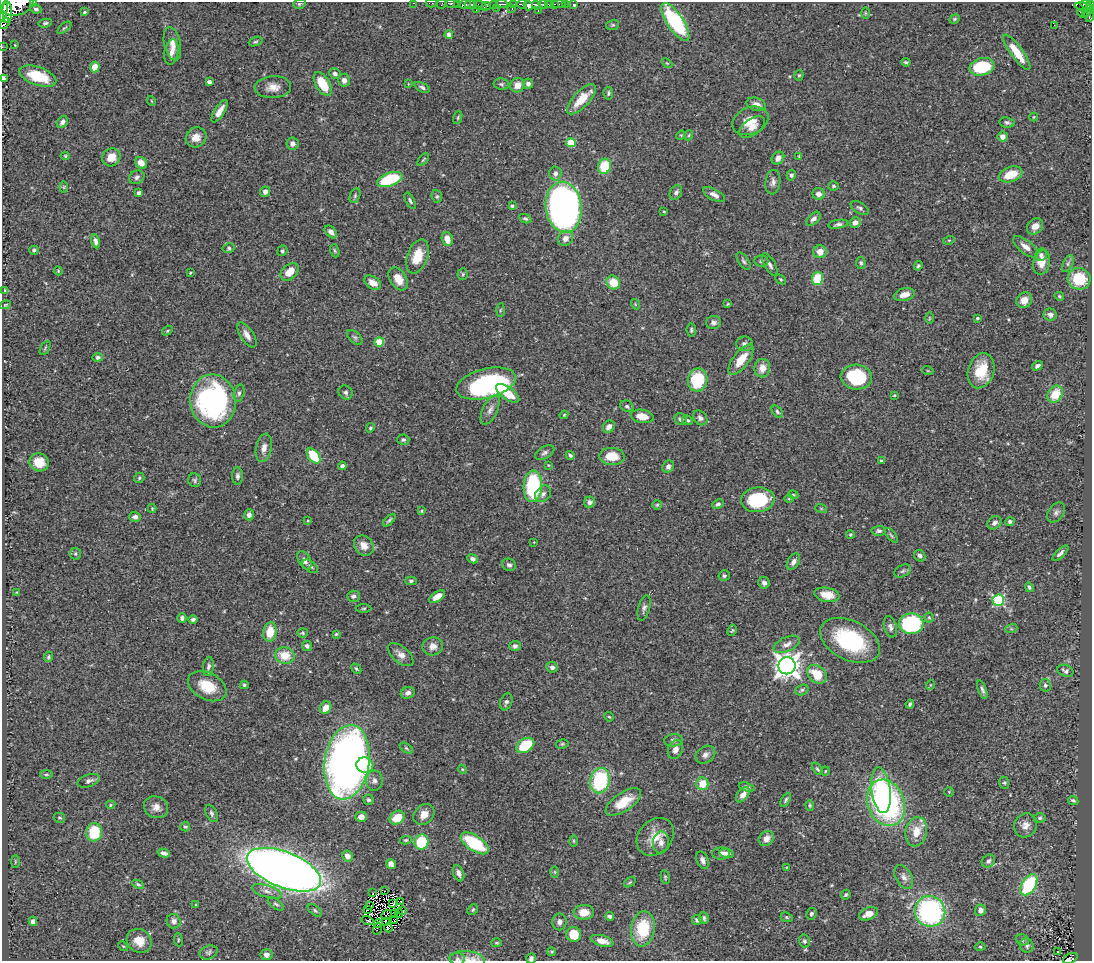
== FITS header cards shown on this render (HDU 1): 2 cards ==
NAXIS1  =                 1090
NAXIS2  =                  959

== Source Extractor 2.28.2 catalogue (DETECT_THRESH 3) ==
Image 1090 x 959 px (HDU 1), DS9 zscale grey, 1 PNG px = 1 image px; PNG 1094 x 963 px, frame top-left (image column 1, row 959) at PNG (2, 2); each listed source drawn as its Kron ellipse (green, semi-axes under 4 px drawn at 4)
Background 0.447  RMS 0.022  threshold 0.0667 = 3 sigma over >= 5 px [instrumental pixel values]
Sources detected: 407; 6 with non-positive FLUX_AUTO (blend fragments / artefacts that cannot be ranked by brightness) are neither listed nor drawn; the other 401 listed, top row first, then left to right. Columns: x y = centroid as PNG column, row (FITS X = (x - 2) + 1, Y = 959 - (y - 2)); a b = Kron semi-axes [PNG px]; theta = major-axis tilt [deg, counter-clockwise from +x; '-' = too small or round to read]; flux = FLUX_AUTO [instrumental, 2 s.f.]
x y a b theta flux
33 2 3 2 - 9.4
414 3 3 2 - 9.1
431 3 5 2 - 11
299 4 6 4 16 2.6
442 4 5 2 - 9.5
452 4 6 3 -9 60
457 4 4 3 - 74
502 4 6 2 0 70
513 4 4 2 - 16
522 4 5 3 - 210
543 4 5 3 - 170
549 4 3 3 - 110
554 4 3 2 - 13
559 4 6 2 0 13
573 4 3 3 - 14
1085 4 5 3 - 71
18 5 16 10 17 1300
465 5 6 3 2 160
471 5 6 4 -3 160
480 5 6 3 -22 33
493 5 4 3 - 110
536 5 5 3 - 150
565 5 3 3 - 66
486 6 5 2 - 37
528 6 5 4 - 320
1090 6 5 3 - 120
3 7 15 4 86 750
1084 7 10 4 -13 80
496 8 2 2 - 26
36 9 6 4 -9 3.6
512 9 4 2 - 48
476 10 3 2 - 1.8
538 11 3 2 - 9.9
1088 11 7 2 49 130
7 12 10 4 -89 390
84 12 4 3 - 2.2
865 13 5 3 - 1.5
1083 14 6 3 -29 46
1089 15 7 5 89 150
955 19 5 4 - 2
675 22 22 8 -57 160
45 23 7 4 8 2.9
5 24 6 3 55 55
613 25 6 5 - 2.3
1054 25 3 2 - 1.5
64 28 8 3 39 2.1
449 35 4 4 - 11
256 42 7 4 20 2.4
172 44 17 8 -78 13
15 45 4 2 - 0.9
2 47 2 2 - 4.7
171 52 13 6 80 10
1017 52 21 6 -54 31
906 62 4 3 - 2.4
667 63 6 3 -43 1.5
95 67 5 5 - 18
982 67 12 8 14 81
335 74 6 5 - 4.1
799 75 5 4 - 2.2
38 76 19 9 -19 47
3 78 4 3 - 3.8
344 80 6 6 - 5.9
209 82 4 4 - 5.9
323 84 13 7 -59 41
408 84 3 2 - 1.1
501 84 7 5 -8 3.1
528 84 5 5 - 5.2
517 85 7 7 - 14
273 87 18 11 3 16
422 87 8 4 -26 3.6
608 93 6 5 - 2.8
581 99 19 8 46 33
152 101 5 3 - 1.2
756 104 10 6 -18 8.6
219 111 13 5 58 13
1034 117 4 4 - 1.4
458 118 7 4 73 2
750 121 19 13 22 22
62 122 6 5 - 6.4
1007 122 7 5 -9 3.3
752 127 15 8 37 13
681 135 5 4 - 1.5
689 135 5 3 - 1.5
196 137 11 9 37 15
1003 137 5 5 - 11
571 142 5 4 - 51
292 144 6 6 - 6.9
65 156 4 4 - 1.9
799 156 3 3 - 1.3
111 157 9 8 - 19
778 158 7 5 48 8.1
423 160 7 3 50 1.8
141 163 6 5 - 12
604 166 8 6 74 54
555 173 7 6 - 6.4
1011 174 12 7 19 29
791 175 5 4 - 3.4
137 177 8 6 25 4.6
390 180 13 6 20 94
773 182 12 7 84 7
833 186 5 4 - 2.5
64 187 6 4 90 1.7
265 192 5 5 - 6.5
676 192 8 5 61 4.6
139 193 4 3 - 3.9
818 194 6 6 - 8.6
714 195 12 5 -28 8.7
355 196 7 5 65 2.7
437 196 6 5 - 2.6
410 201 9 4 -63 2.9
512 206 4 4 - 2.5
564 207 25 18 -83 670
860 208 10 5 -31 3.9
664 212 3 3 - 1.4
525 219 6 4 -21 2.8
813 219 9 5 44 5.6
855 222 5 5 - 8.5
838 224 10 4 9 4.1
1035 226 9 7 44 10
331 232 7 5 -46 6.1
565 238 8 7 - 10
447 239 7 5 -73 16
949 240 6 3 18 1.6
96 241 7 4 -76 5.8
1026 247 15 6 -38 11
229 248 6 5 - 2.6
34 250 5 4 - 2.7
282 251 5 5 - 2.3
335 251 7 4 -71 2.3
820 252 6 6 - 13
1041 255 6 6 - 3.9
417 256 18 10 70 33
744 261 10 5 -53 3.4
761 261 7 5 -1 3.3
1042 262 12 8 76 18
861 263 6 5 - 3.1
1068 264 9 5 64 3.8
770 265 12 5 -60 5.7
918 266 5 3 - 2.6
58 271 4 4 - 1.6
289 272 10 7 43 23
190 273 4 3 - 1.3
463 274 6 5 - 2.1
398 279 12 8 -57 21
781 279 6 4 -40 1.8
817 279 6 5 - 47
1079 279 11 11 - 54
613 282 7 6 - 32
373 283 9 6 -35 12
4 290 4 2 - 1.1
904 295 11 6 13 11
1059 296 5 4 - 2.2
1024 300 8 7 - 14
635 304 5 3 - 1.4
728 304 3 3 - 1.4
5 305 6 3 19 1.9
500 310 6 4 87 2.3
1050 315 7 6 - 6
929 318 6 4 89 1.6
977 318 4 3 - 2.3
713 323 7 6 - 5.3
691 330 6 4 -84 2.8
167 331 6 3 32 1.7
247 335 14 6 -57 10
355 337 9 5 -44 3.9
379 342 5 4 - 56
744 344 8 7 - 5.8
45 348 8 3 59 1.9
98 357 5 4 - 3.4
741 360 18 7 52 28
1037 366 6 4 30 5.3
762 368 9 8 - 14
928 371 5 3 - 1.4
981 371 18 13 72 47
856 377 16 12 -6 98
698 380 12 10 80 76
486 384 30 14 14 230
346 392 7 6 - 3.9
239 393 8 5 75 3.9
508 393 13 6 -36 40
1055 394 9 7 58 33
894 395 3 3 - 1.4
213 401 26 23 -84 300
627 406 7 5 -27 3.6
490 410 16 7 65 8.6
777 412 7 4 -47 3
564 415 4 3 - 1.5
642 416 11 6 -9 19
700 418 8 6 -48 5.3
681 419 6 5 - 5.7
687 420 6 4 -27 2.8
609 427 6 5 - 9.2
370 428 5 4 - 2.5
403 440 6 5 - 3.2
264 448 14 8 78 10
545 453 10 6 29 4.7
570 455 4 3 - 3.4
314 456 8 5 -50 66
612 456 12 8 -3 30
881 461 3 3 - 1.8
39 462 9 9 - 23
548 465 4 3 - 1.3
342 466 4 4 - 4.2
668 466 6 5 - 5
237 476 8 5 -90 4.6
139 478 5 5 - 2.2
195 480 7 6 - 3.5
533 486 16 9 88 130
543 494 9 7 46 6
793 495 5 4 - 1.8
789 499 5 3 - 1.6
758 500 17 12 5 95
589 502 5 5 - 5.3
718 504 6 4 25 3.4
657 505 5 4 - 2.1
821 508 6 4 -19 1.7
152 509 4 4 - 1.6
422 511 4 3 - 1.8
1056 512 11 7 53 5.7
249 515 5 5 - 6.4
135 517 6 5 - 6.2
389 520 8 3 45 2.9
308 521 4 3 - 1.4
1010 521 5 4 - 3
994 523 8 6 38 7
879 531 7 5 4 3.1
850 534 4 4 - 1.8
891 535 9 4 -50 2.4
534 542 3 3 - 0.9
364 546 11 9 -48 15
1060 553 10 4 45 4.6
75 554 6 6 - 3
920 556 6 5 - 4.8
473 559 5 4 - 4.4
304 560 10 6 -61 7.5
793 562 9 5 58 6.4
509 565 7 6 - 4.7
310 566 9 5 -36 4.3
903 571 9 5 27 3.6
724 576 5 5 - 2.7
411 581 5 4 - 3
764 583 6 5 - 5.7
1029 587 5 3 - 3.2
17 592 4 3 - 1.3
827 595 13 7 -11 20
353 596 6 5 - 4.3
437 597 9 5 34 15
998 600 6 5 - 170
364 608 8 3 1 1.9
644 608 13 5 74 5.4
929 617 5 4 - 1.9
182 618 5 4 - 4.5
193 619 4 4 - 4
911 624 12 10 0 160
890 627 11 6 -76 5.8
1011 629 6 4 17 2.2
732 630 6 4 62 1.8
270 632 10 6 81 29
303 633 5 4 - 1.9
336 634 3 3 - 1.9
850 640 32 19 -26 140
787 644 14 7 24 9.8
307 646 5 5 - 4.3
433 646 10 9 - 9.6
515 646 5 5 - 4.2
285 655 10 8 -11 31
401 655 15 8 -40 10
48 657 5 4 - 2.2
208 666 9 5 82 4.8
787 666 8 8 - 1400
552 667 6 5 - 5.5
356 669 6 3 -46 2.2
1065 671 8 5 -21 4.1
817 674 11 8 -41 38
244 685 4 4 - 2.5
930 685 5 3 - 1
1045 685 6 5 - 4.2
207 686 20 13 -27 39
802 690 7 5 19 3.1
982 690 9 4 -68 4.5
408 693 7 5 20 6
506 702 9 6 69 4.7
910 704 4 3 - 2.4
326 708 6 5 - 16
609 717 5 4 - 1.5
673 740 9 6 10 4.5
562 744 6 5 - 2.4
525 745 10 6 32 52
406 748 7 4 -36 2.3
675 749 10 7 68 9.5
705 755 10 8 34 6.8
347 762 37 22 81 1200
365 765 8 7 - 36
462 769 4 3 - 1.5
817 769 7 4 -53 2.4
825 771 4 3 - 1.3
46 774 6 4 -4 2.1
89 781 12 6 18 7
374 781 10 8 88 6.6
600 781 13 9 77 130
1004 783 6 5 - 2.5
702 784 6 6 - 29
747 787 8 4 -17 4.5
881 790 23 9 -82 65
949 792 4 4 - 1.5
743 795 9 5 50 12
368 800 5 5 - 3.3
786 800 8 4 60 3.1
1073 800 5 3 - 2.6
623 802 20 9 34 36
886 803 24 18 -68 360
111 805 5 4 - 1.8
810 805 5 4 - 2.1
156 807 12 10 -25 11
211 813 9 5 -64 3.9
424 814 11 9 47 13
361 817 6 5 - 9.1
59 818 6 5 - 2.2
397 818 8 6 35 31
1040 818 6 4 -1 3
1025 825 12 11 - 12
185 827 5 5 - 2.5
94 832 9 8 - 53
916 832 15 10 76 24
655 837 21 16 46 28
766 838 8 6 41 10
406 840 5 4 - 2.1
574 841 6 4 -89 1.9
422 842 7 7 - 79
661 842 11 8 83 10
475 843 16 7 -33 89
164 853 6 4 -17 5.9
721 853 9 6 1 6.8
727 853 7 4 -13 6.5
347 856 5 5 - 8.7
703 860 9 6 -68 6
988 861 7 6 - 4.2
15 862 6 3 90 1.4
391 864 5 4 - 9.2
786 867 4 3 - 1.2
284 870 39 17 -22 1900
555 872 6 4 -89 1.9
459 873 8 5 -69 6.5
665 877 7 4 -77 2
904 877 13 8 -60 7.5
630 882 6 3 35 1.8
138 884 6 4 -28 2.6
1029 885 11 7 58 110
267 891 15 6 -17 9.2
384 891 2 2 - 0.55
373 893 2 2 - 1.2
846 895 5 4 - 2.7
401 901 3 2 - 1.2
276 904 9 5 -36 3.4
393 904 4 2 - 0.6
196 905 4 3 - 2.1
369 906 4 2 - 0.92
315 910 8 4 -38 3
368 910 3 2 - 1.5
473 910 6 5 - 2.3
980 910 5 5 - 8
403 911 3 2 - 2.2
930 911 15 15 - 260
584 912 10 7 3 18
395 913 3 2 - 1.3
399 913 5 2 - 0.51
811 914 6 5 - 3.5
868 914 10 6 22 15
386 915 5 2 - 0.82
610 916 4 3 - 3.5
787 917 6 4 -23 2.3
704 918 6 5 - 3.4
697 920 5 5 - 6.5
33 921 4 4 - 5.7
174 921 7 7 - 6.8
368 921 6 2 -18 1.5
386 921 4 2 - 0.34
394 921 2 2 - 0.33
559 922 8 7 - 6.2
378 924 4 3 - 0.41
388 928 4 3 - 3.3
377 929 6 2 76 1.2
643 929 17 12 82 62
574 935 7 7 - 36
178 940 6 3 -84 1.6
1022 940 6 5 - 2.6
139 941 13 11 -36 22
602 941 11 5 -16 14
804 941 6 5 - 3.4
497 943 5 4 - 2
1027 945 7 6 - 4.2
123 946 5 4 - 1.6
980 947 5 3 - 1.6
1058 951 3 3 - 2.8
209 952 9 6 23 3.9
552 952 4 3 - 1.8
266 955 6 5 - 6.2
531 958 5 5 - 5.3
1070 958 8 5 26 65
457 959 8 6 -4 4.1
467 959 18 8 -6 13
At the frame edge (FLAGS 8, measured only in part): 14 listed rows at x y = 33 2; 414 3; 431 3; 442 4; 18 5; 1090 6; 3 7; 5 24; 2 47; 3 78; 531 958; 1070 958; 457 959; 467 959
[6 non-positive-flux detections neither listed nor drawn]